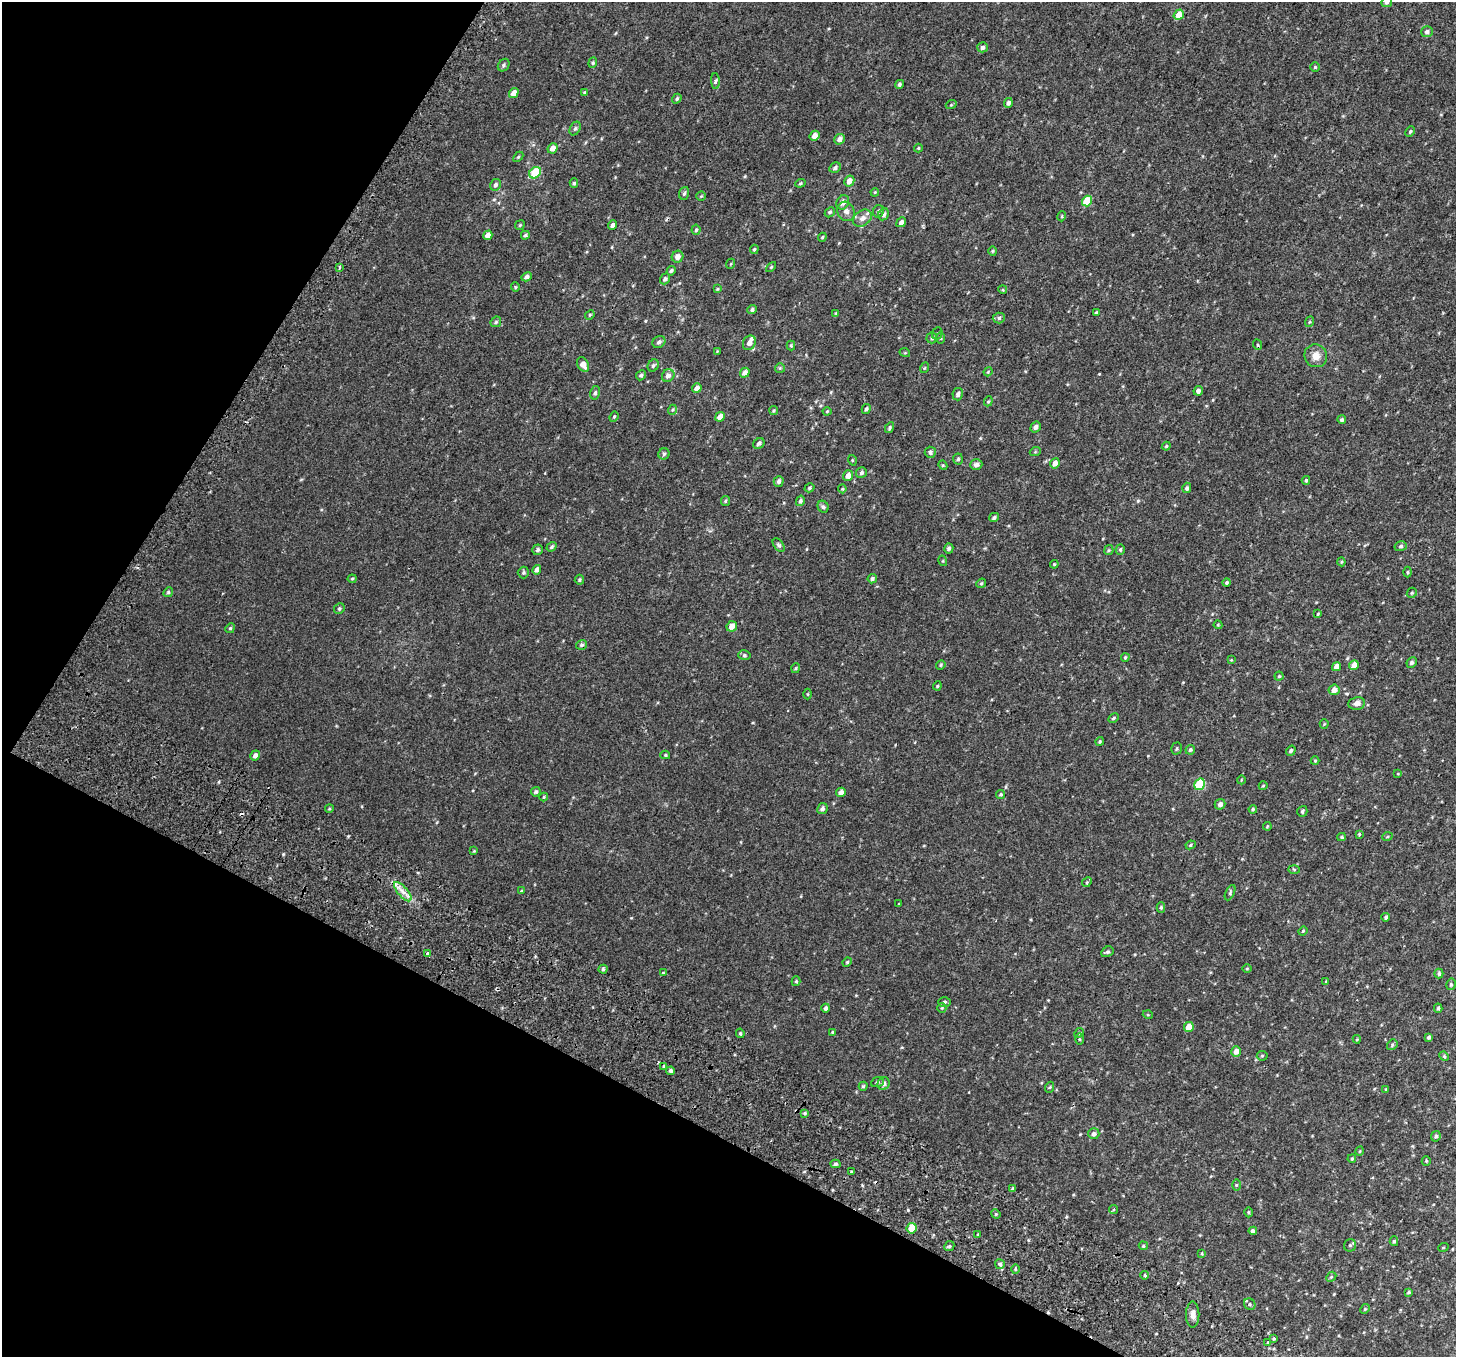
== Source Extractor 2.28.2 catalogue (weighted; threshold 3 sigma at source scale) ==
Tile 9 of 4 x 4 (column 1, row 3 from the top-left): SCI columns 77-1530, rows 1666-3020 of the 5977 x 6104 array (HDU 1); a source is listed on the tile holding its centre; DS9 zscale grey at full resolution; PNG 1458 x 1359 px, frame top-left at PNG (2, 2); each listed source drawn as its Kron ellipse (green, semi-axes under 4 px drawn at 4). Shown black and unused: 27% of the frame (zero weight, under 2 of 3 exposures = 6% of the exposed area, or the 3 px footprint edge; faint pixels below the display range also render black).
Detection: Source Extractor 2.28.2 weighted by HDU 2 'WHT'; one run over the whole footprint, this tile lists its part. Background 0.0187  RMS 0.0068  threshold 0.0308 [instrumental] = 3 sigma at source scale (4.5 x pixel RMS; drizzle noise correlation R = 1.50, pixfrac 1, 0.0396/0.0396 arcsec/px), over >= 5 px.
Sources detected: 263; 3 cosmic-ray / hot-pixel residue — neither listed nor drawn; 2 inside a brighter listed object's ellipse — not listed separately; the other 258 listed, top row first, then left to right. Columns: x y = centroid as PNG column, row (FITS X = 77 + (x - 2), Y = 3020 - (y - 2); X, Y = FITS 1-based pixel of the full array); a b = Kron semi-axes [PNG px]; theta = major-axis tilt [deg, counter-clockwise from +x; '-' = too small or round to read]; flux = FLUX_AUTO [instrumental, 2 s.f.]
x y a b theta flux
1387 2 5 5 - 1.7
1179 15 5 4 - 7.6
1427 32 6 5 - 1.7
983 47 5 5 - 1.6
593 63 5 4 - 0.85
504 65 7 5 54 1.1
1315 67 4 4 - 0.78
715 81 8 4 -87 1.2
899 84 5 4 - 1.3
584 92 4 4 - 0.54
514 93 5 4 - 4.1
677 99 5 4 - 0.96
1008 103 5 4 - 1.7
951 105 5 3 - 0.59
575 128 7 5 62 1.3
1410 131 5 4 - 0.79
814 136 5 4 - 4
839 139 5 5 - 2.6
553 148 5 5 - 3.8
918 148 4 4 - 0.67
518 157 6 3 45 0.74
835 168 6 5 - 1.5
535 173 6 5 - 19
849 181 6 5 - 3.9
574 183 5 4 - 0.9
800 183 5 4 - 0.82
495 185 6 5 - 1.7
875 192 4 3 - 0.52
684 193 6 5 - 1.1
701 196 4 4 - 0.59
1087 201 5 5 - 16
843 202 7 6 - 3.3
846 211 10 8 -64 3
878 211 6 5 - 1.5
830 212 5 4 - 1.1
884 214 6 5 - 1.8
1062 216 5 3 - 0.56
862 218 10 7 36 3.7
901 222 5 4 - 1.9
520 225 5 4 - 0.75
613 225 5 4 - 1.8
696 230 5 4 - 1
488 235 5 4 - 3.9
525 235 4 4 - 1
822 237 4 4 - 0.68
754 249 5 4 - 0.81
993 251 4 4 - 0.7
677 257 6 5 - 3.3
730 264 5 3 - 0.51
771 267 6 3 45 0.73
339 268 3 3 - 2.1
671 271 5 4 - 1.1
527 277 5 4 - 1.8
665 279 6 4 52 1.4
515 287 5 4 - 0.69
717 289 4 4 - 0.54
1003 290 4 3 - 0.54
752 310 5 4 - 1.5
1096 312 4 3 - 0.72
836 313 4 4 - 0.62
590 315 5 4 - 0.69
999 318 6 5 - 1.3
496 322 6 4 45 0.89
1309 322 5 3 - 0.58
937 333 6 5 - 1
932 338 5 5 - 1.3
941 338 5 3 - 0.73
659 342 7 5 37 1.9
749 343 7 6 - 3.4
791 345 5 4 - 0.67
1258 345 5 3 - 0.61
717 351 3 3 - 0.47
905 353 5 3 - 0.55
1316 356 12 11 - 5.6
583 364 8 5 -57 3.9
653 365 6 5 - 1.2
780 368 5 5 - 0.8
924 368 5 3 - 0.55
988 372 4 3 - 0.54
745 373 5 4 - 3
641 375 5 4 - 1.2
668 376 6 6 - 2.6
697 388 5 4 - 2.9
1198 391 5 4 - 2
595 393 7 5 79 1.3
958 394 6 5 - 1.7
988 401 5 4 - 0.76
866 409 5 4 - 1.2
672 410 5 3 - 0.63
774 411 4 4 - 0.76
827 411 4 4 - 0.6
614 417 5 4 - 0.85
720 417 5 4 - 5
1342 420 4 4 - 1.1
1036 427 6 4 58 2
889 428 6 4 61 0.97
759 444 6 5 - 1.3
1166 446 4 4 - 0.66
930 452 5 5 - 1.5
1035 452 5 3 - 0.62
664 454 5 5 - 1.1
958 459 5 4 - 1
852 460 5 3 - 0.53
1055 463 5 4 - 3.9
943 465 5 4 - 0.7
976 465 6 5 - 2.4
861 473 5 5 - 1.7
848 476 5 5 - 4
1306 480 4 3 - 0.99
779 481 5 5 - 1.7
809 488 5 4 - 0.96
1187 488 5 4 - 1.4
842 489 4 4 - 0.66
725 501 5 4 - 0.81
800 501 5 4 - 1.3
823 507 6 5 - 1.2
994 517 5 4 - 1.3
779 545 8 4 -52 1.2
1401 546 6 5 - 1.3
551 547 5 4 - 0.98
949 548 5 4 - 1.3
1120 549 5 4 - 0.93
538 550 5 5 - 1.4
1109 550 5 4 - 0.75
943 561 5 3 - 0.57
1341 562 4 4 - 0.57
1054 564 4 4 - 0.69
537 570 5 4 - 2.7
523 572 6 5 - 1.1
1408 572 5 3 - 0.67
352 579 4 4 - 0.65
872 579 5 4 - 1.3
579 580 5 5 - 0.92
981 583 5 4 - 0.8
1227 583 4 4 - 0.89
168 592 5 4 - 0.87
1412 593 5 4 - 0.88
339 609 5 5 - 1.1
1318 614 4 3 - 0.53
1218 625 4 4 - 0.58
732 626 5 5 - 4.2
230 628 5 4 - 0.82
581 645 5 5 - 1.1
744 655 6 5 - 1.1
1125 657 4 3 - 0.65
1231 660 3 3 - 0.49
1412 663 5 5 - 1.3
941 665 5 4 - 0.71
1354 665 5 4 - 4.8
1337 667 5 4 - 3.8
796 668 5 3 - 0.57
1279 676 4 4 - 0.79
937 686 4 4 - 0.7
1334 690 5 5 - 3.3
808 694 5 3 - 0.57
1357 703 8 6 10 3
1113 718 5 4 - 0.86
1324 724 4 4 - 0.59
1100 742 4 4 - 0.79
1177 749 6 5 - 1
1190 750 5 4 - 1
1291 751 5 4 - 1.1
255 755 5 4 - 2.3
665 755 5 4 - 0.83
1315 761 4 4 - 0.63
1398 774 4 3 - 0.45
1241 780 4 2 - 0.43
1200 784 6 5 - 30
1263 786 4 3 - 0.51
536 792 5 4 - 1.1
841 792 5 4 - 2.5
1001 794 4 4 - 0.78
544 797 4 4 - 0.59
1220 804 5 5 - 2.3
329 809 4 3 - 0.6
822 809 6 5 - 1.9
1253 809 4 4 - 0.76
1302 811 5 5 - 1
1267 826 4 4 - 0.56
1359 834 3 3 - 2
1342 837 4 4 - 0.71
1387 837 5 3 - 0.66
1191 845 5 4 - 0.77
474 851 4 4 - 0.5
1294 869 6 4 -2 0.75
1087 882 5 4 - 0.79
521 891 4 3 - 0.6
403 892 12 5 -49 3.7
1230 893 8 4 64 1.1
899 903 3 2 - 0.39
1161 908 5 4 - 1
1386 917 4 4 - 1.2
1303 931 4 4 - 0.64
1107 952 6 5 - 1.2
427 953 3 3 - 1.7
847 962 5 4 - 0.72
1247 968 4 3 - 0.55
603 969 4 4 - 0.98
663 973 4 4 - 0.61
1439 974 5 4 - 1.1
796 981 5 4 - 0.83
1326 982 3 3 - 0.67
1451 984 6 4 78 1.1
944 1002 6 4 1 1
826 1008 4 4 - 1.6
942 1008 5 4 - 0.63
1438 1008 4 4 - 0.91
1148 1015 5 3 - 0.53
1189 1027 5 5 - 6.7
832 1032 3 3 - 0.57
740 1033 5 3 - 0.87
1079 1033 5 4 - 0.8
1429 1037 4 4 - 1.1
1079 1039 6 4 -89 0.77
1357 1039 4 4 - 0.6
1392 1045 6 4 50 0.94
1236 1051 5 4 - 3.4
1262 1056 5 5 - 0.83
1444 1056 5 4 - 0.71
664 1066 3 3 - 3.4
671 1071 4 4 - 1.5
877 1082 6 4 20 0.98
884 1084 6 6 - 2.1
863 1086 4 4 - 0.82
1050 1087 5 3 - 0.64
1386 1089 4 2 - 0.59
805 1113 4 4 - 0.81
1094 1134 5 5 - 1.9
1436 1136 5 4 - 1.3
1360 1151 5 3 - 0.54
1352 1159 4 3 - 0.82
1426 1161 5 4 - 0.66
836 1164 5 4 - 1.3
851 1172 3 2 - 0.84
1236 1185 6 4 89 0.67
1013 1189 4 3 - 1.1
1113 1209 4 4 - 0.64
1248 1212 5 3 - 0.67
996 1214 5 4 - 0.71
912 1228 5 5 - 13
1253 1231 4 4 - 1.7
978 1235 4 3 - 0.64
1394 1241 5 4 - 0.86
1350 1245 6 6 - 1.2
949 1246 5 4 - 0.96
1143 1246 5 4 - 0.75
1443 1248 5 3 - 0.52
1202 1253 4 2 - 0.46
1000 1264 5 5 - 1.2
1015 1269 5 3 - 0.69
1145 1275 4 3 - 1.5
1331 1277 5 4 - 0.78
1409 1292 4 3 - 0.86
1250 1304 6 5 - 1.1
1365 1309 5 4 - 0.7
1193 1315 13 6 90 3.4
1274 1339 3 3 - 1.9
1268 1343 3 3 - 2.8
Isophote crosses this tile's border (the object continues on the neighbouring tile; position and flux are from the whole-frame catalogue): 1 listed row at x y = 1387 2